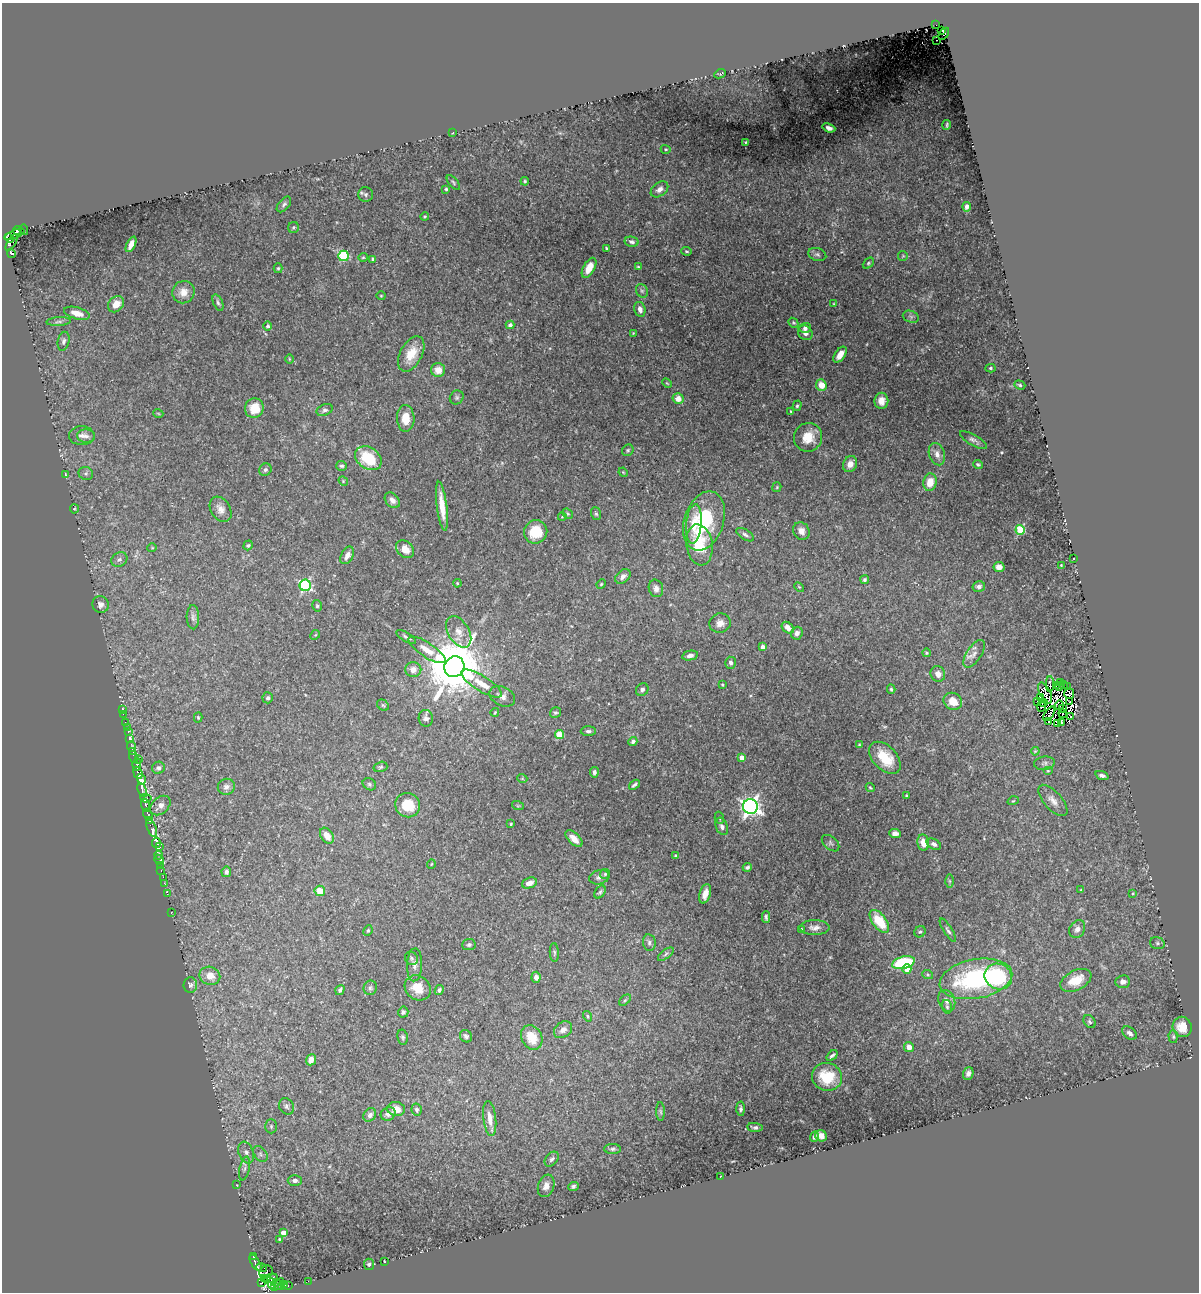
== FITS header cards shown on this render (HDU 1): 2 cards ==
NAXIS1  =                 1197
NAXIS2  =                 1290

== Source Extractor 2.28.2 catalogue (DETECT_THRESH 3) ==
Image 1197 x 1290 px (HDU 1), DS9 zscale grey, 1 PNG px = 1 image px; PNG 1201 x 1294 px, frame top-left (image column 1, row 1290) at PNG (2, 3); each listed source drawn as its Kron ellipse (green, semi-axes under 4 px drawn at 4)
Background 0.0189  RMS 0.0027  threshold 0.00817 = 3 sigma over >= 5 px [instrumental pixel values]
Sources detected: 343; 9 with non-positive FLUX_AUTO (blend fragments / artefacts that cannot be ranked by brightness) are neither listed nor drawn; the other 334 listed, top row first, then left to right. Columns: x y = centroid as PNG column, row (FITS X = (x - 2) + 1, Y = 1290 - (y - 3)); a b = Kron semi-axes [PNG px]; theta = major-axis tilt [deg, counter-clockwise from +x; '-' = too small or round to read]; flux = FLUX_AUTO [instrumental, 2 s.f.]
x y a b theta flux
936 25 2 2 - 2.5
941 31 4 2 - 37
944 34 7 3 56 86
937 40 2 2 - 0.12
720 74 6 4 23 0.27
947 125 5 2 - 0.24
829 128 6 4 -20 0.57
453 132 3 2 - 0.73
746 142 3 2 - 0.19
666 149 5 4 - 0.22
525 181 4 3 - 0.22
453 183 9 4 -50 0.34
446 189 4 4 - 0.25
659 189 10 6 38 1
366 194 7 7 - 0.47
284 204 9 5 50 0.45
967 207 5 4 - 0.61
425 216 4 3 - 0.19
293 227 5 5 - 0.3
24 230 5 2 - 14
17 231 4 3 - 6.6
14 234 11 4 24 55
9 238 5 3 - 12
632 242 7 5 -13 0.57
12 243 9 4 60 24
131 244 8 4 64 1.3
607 248 4 2 - 0.23
687 251 5 4 - 0.26
11 253 5 3 - 73
817 254 9 6 -19 0.51
344 256 5 5 - 11
903 256 5 4 - 0.21
363 257 5 4 - 0.2
373 259 4 4 - 0.41
868 263 6 4 42 0.27
638 267 4 3 - 0.2
278 268 5 4 - 0.25
589 268 11 6 62 2.7
642 291 7 5 -62 0.34
183 292 11 11 - 2
381 296 4 4 - 0.18
218 303 9 4 -68 0.4
116 304 9 7 46 2
834 304 3 3 - 0.16
640 309 7 5 -75 0.94
77 313 13 6 -15 1.8
911 317 8 5 -18 0.44
59 322 12 4 4 0.5
793 323 5 4 - 0.25
510 325 4 4 - 0.67
268 326 4 4 - 0.47
805 328 6 5 - 0.65
633 333 3 3 - 0.16
805 333 8 6 -46 1.1
64 341 9 5 78 0.54
411 354 19 11 62 3.6
840 355 9 5 54 1.5
289 359 5 3 - 0.16
990 368 5 4 - 0.23
438 370 7 7 - 2
667 383 5 3 - 0.18
821 385 6 5 - 2.8
1020 385 6 3 -19 0.28
457 397 7 6 - 0.42
678 399 5 5 - 2
881 401 8 7 - 1.6
797 406 5 4 - 0.28
254 408 10 9 - 3.4
325 410 8 5 23 0.5
791 411 3 3 - 0.17
158 413 5 3 - 0.15
406 418 13 8 -88 3.1
82 436 13 9 0 1.2
86 436 9 6 -3 0.79
808 437 14 14 - 3.4
973 440 15 5 -30 0.71
628 450 6 5 - 0.3
937 454 11 8 -73 1.3
368 458 14 10 -34 7.1
850 464 8 6 61 1.7
978 464 5 4 - 0.3
342 466 5 5 - 0.37
265 470 6 6 - 0.47
623 472 5 3 - 0.18
86 473 7 6 - 0.46
65 474 4 2 - 0.12
343 481 5 4 - 0.2
930 482 9 6 77 2.8
777 487 5 4 - 0.21
392 500 9 6 -49 0.83
442 506 24 5 -83 3
74 509 4 4 - 0.19
221 509 14 9 -59 1.4
567 514 6 4 -43 0.25
596 514 6 5 - 0.29
562 517 4 2 - 0.11
704 521 30 19 72 13
694 524 20 7 85 3.2
1020 530 5 4 - 11
801 531 9 7 -60 1.1
536 532 12 11 - 5
745 535 10 5 -31 0.53
248 545 5 4 - 0.29
699 545 20 13 -82 6.3
152 548 4 4 - 0.18
405 549 10 7 -41 1.9
347 555 9 6 62 1.2
1074 558 2 2 - 0.21
119 559 8 7 - 0.65
1061 565 4 3 - 0.17
999 567 5 5 - 1.2
623 576 9 6 41 0.82
865 580 4 4 - 0.35
457 583 4 3 - 0.16
601 584 5 4 - 0.21
305 585 6 5 - 25
799 587 6 3 -44 0.19
979 587 6 5 - 0.7
656 588 9 7 -74 0.95
100 604 8 8 - 0.89
317 606 6 4 -75 0.29
193 617 12 6 -90 0.65
720 623 11 9 14 1.4
788 628 7 5 -42 1.2
459 632 17 10 -59 1.9
797 633 6 5 - 0.76
315 635 5 4 - 0.18
406 637 11 3 -32 0.43
763 647 4 4 - 0.88
427 650 21 7 -33 2.2
926 653 4 4 - 0.25
974 654 16 7 56 1.1
690 655 8 4 10 0.73
731 663 6 5 - 0.45
454 667 10 9 - 1500
413 670 8 7 - 1.2
938 674 8 7 - 1.3
1060 682 3 2 - 0.17
481 683 23 7 -32 2.5
1050 684 8 2 89 0.39
723 685 3 3 - 0.22
1056 685 3 2 - 0.5
1063 685 2 2 - 0.19
1060 687 2 2 - 0.11
1067 687 3 2 - 0.47
891 689 4 3 - 0.28
642 690 7 6 - 0.57
1045 693 11 5 -63 0.48
1069 694 5 5 - 0.56
502 696 13 9 -27 1.2
1040 697 3 2 - 0.47
268 698 5 5 - 0.42
953 701 9 8 - 2.5
1037 702 4 2 - 0.22
1070 702 2 2 - 0.13
1044 703 4 3 - 0.0071
383 705 6 5 - 0.27
1059 705 5 2 - 0.4
1041 707 5 2 - 0.24
1063 708 4 3 - 0.58
123 710 3 3 - 2.1
495 712 4 3 - 0.19
555 713 5 5 - 0.31
123 714 2 2 - 0.74
1049 714 8 2 55 0.52
1063 714 4 3 - 0.37
198 717 5 4 - 0.2
1071 717 4 3 - 0.3
426 718 8 7 - 0.75
1048 721 4 2 - 0.23
125 722 2 2 - 2.8
1058 723 3 2 - 0.15
1061 723 3 3 - 0.17
127 727 2 2 - 0.99
128 731 3 3 - 10
588 731 7 5 1 0.47
559 734 4 4 - 4.1
129 739 3 3 - 2.2
633 741 4 4 - 0.43
859 745 3 3 - 0.17
131 746 5 3 - 11
132 751 3 2 - 7.3
1035 751 4 3 - 0.19
134 757 6 2 -72 16
742 757 4 4 - 1.8
885 758 19 12 -46 4.9
138 759 2 2 - 5.9
1044 763 10 7 10 0.54
137 764 6 3 82 15
380 767 7 5 17 0.32
158 768 6 6 - 0.49
1048 771 5 3 - 0.16
594 772 5 4 - 0.55
138 773 6 3 -69 17
1102 775 7 4 -20 0.52
522 778 5 3 - 0.17
141 779 5 3 - 11
369 784 7 5 -34 0.35
634 785 6 3 38 0.43
226 787 8 8 - 0.9
870 788 5 4 - 0.21
142 790 7 4 -65 20
906 795 3 2 - 0.17
146 798 5 4 - 12
1053 800 19 9 -48 1.5
1013 801 6 3 18 0.17
145 805 6 3 -74 37
160 805 11 8 43 1.5
408 805 13 12 - 4.4
518 806 6 3 -18 0.19
750 806 7 7 - 88
148 815 6 3 -61 11
719 818 6 4 -72 0.29
149 820 3 3 - 4
511 824 3 2 - 0.17
722 826 9 6 -68 0.6
152 828 10 4 -68 8.8
895 833 6 4 -6 0.84
327 836 9 6 -56 1.8
574 839 10 5 -44 1.5
156 843 5 4 - 23
831 843 10 6 -41 0.48
923 843 8 6 -77 2
934 844 7 5 -30 0.54
160 846 4 3 - 14
159 855 4 3 - 6.9
675 856 4 3 - 0.25
159 860 5 3 - 13
431 864 5 3 - 0.15
161 866 3 2 - 4.7
747 867 4 4 - 0.37
161 870 3 2 - 7.6
226 872 5 5 - 0.56
605 874 5 5 - 0.26
163 877 2 2 - 2.4
599 877 10 7 14 0.7
949 881 6 4 -89 0.26
164 883 2 2 - 3.3
529 883 8 5 21 1.2
1081 890 4 3 - 0.16
320 891 5 5 - 3
600 892 7 4 57 0.36
1133 893 4 3 - 0.15
167 894 3 2 - 2.3
705 894 10 5 74 1.6
171 913 2 2 - 1.2
766 917 6 3 -87 0.39
879 921 13 7 -53 6.1
815 928 15 7 0 1
801 929 3 2 - 0.15
1077 929 9 7 58 0.98
368 930 5 4 - 0.24
948 930 13 4 -57 0.48
920 932 6 5 - 0.37
649 942 8 6 -81 0.55
1157 943 7 5 -17 0.38
469 945 6 5 - 0.38
554 953 9 4 -86 0.37
666 954 9 4 37 0.41
411 958 7 6 - 0.41
903 963 11 6 14 12
415 965 16 7 88 1.1
907 969 5 4 - 2.7
928 975 5 3 - 0.24
210 976 10 9 - 1.9
998 976 14 12 -29 14
536 977 5 4 - 0.86
976 979 37 19 10 25
1076 980 17 10 26 3.5
1123 982 7 6 - 0.83
190 985 8 6 85 0.56
370 988 7 6 - 0.45
418 988 14 11 -37 3.7
340 990 5 4 - 0.49
439 990 5 4 - 0.47
625 1000 7 4 44 0.31
947 1001 11 8 -69 1.2
947 1007 7 5 -74 0.4
403 1012 5 5 - 0.43
587 1016 5 4 - 0.27
1089 1022 7 5 -52 0.36
1182 1027 10 9 - 2.6
563 1030 10 7 37 1
1130 1033 8 5 -36 0.71
466 1036 6 5 - 0.46
403 1037 7 5 -80 0.38
532 1037 13 10 -63 3.8
1173 1037 6 4 -87 0.29
909 1047 5 5 - 1.4
832 1056 6 3 40 0.39
311 1060 5 5 - 1.3
968 1073 6 5 - 0.62
827 1077 15 14 - 5.2
286 1106 8 7 - 0.59
396 1109 9 7 -7 1.8
740 1109 7 4 -88 0.37
417 1110 6 5 - 0.42
661 1112 9 4 -89 0.35
388 1114 7 6 - 0.84
370 1115 7 6 - 0.66
490 1119 17 6 -83 1.5
271 1126 7 5 -90 0.38
755 1127 7 4 -6 0.43
821 1136 6 5 - 1
814 1137 5 4 - 0.48
613 1149 8 5 1 0.4
246 1153 11 7 -70 0.9
260 1154 9 6 -53 0.54
552 1159 8 5 47 0.51
245 1168 12 5 77 0.62
721 1176 3 2 - 0.13
295 1180 7 5 0 0.67
237 1185 3 2 - 0.096
546 1186 11 8 70 1.2
573 1186 5 4 - 0.38
283 1233 4 4 - 2
279 1239 4 4 - 0.18
253 1256 2 2 - 1.6
384 1261 3 2 - 0.17
256 1263 9 3 -59 11
369 1264 6 5 - 0.33
262 1267 5 2 - 6.2
266 1272 7 6 - 20
264 1278 3 3 - 13
270 1278 8 3 18 4.3
308 1281 2 2 - 0.94
262 1283 4 3 - 17
276 1283 3 2 - 7.4
272 1284 5 4 - 24
279 1284 6 3 57 10
285 1285 3 2 - 10
288 1286 3 2 - 30
274 1287 3 2 - 18
282 1287 4 2 - 14
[9 non-positive-flux detections neither listed nor drawn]